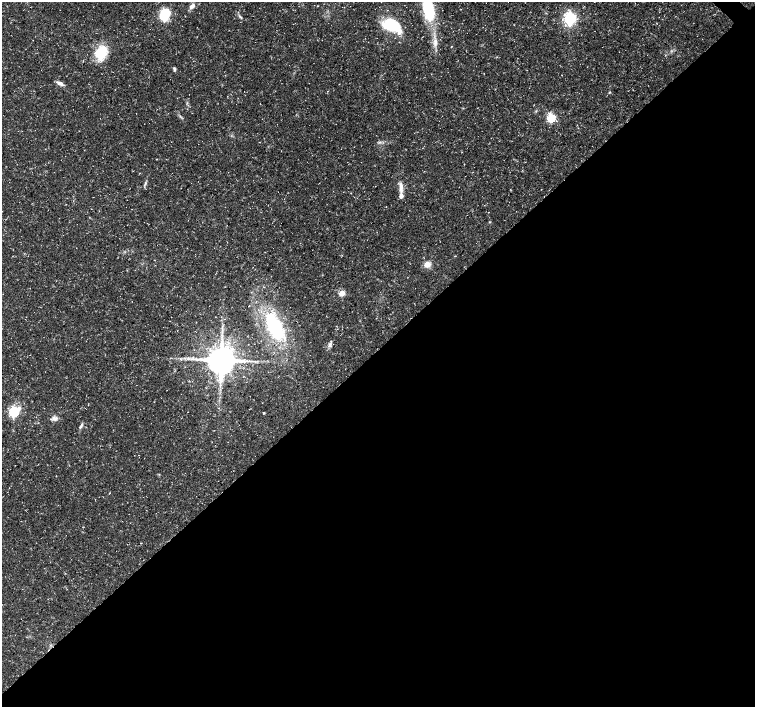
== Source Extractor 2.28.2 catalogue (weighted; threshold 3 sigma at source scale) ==
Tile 15 of 4 x 4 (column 3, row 4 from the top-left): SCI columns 3017-4522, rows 222-1631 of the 6028 x 6015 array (HDU 1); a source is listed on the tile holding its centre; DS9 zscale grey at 2 x 2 block average (1 PNG px = mean of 2 x 2 image px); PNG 757 x 709 px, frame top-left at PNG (2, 2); no overlay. Shown black and unused: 51% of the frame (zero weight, under 3 of 5 exposures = <1% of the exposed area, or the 3 px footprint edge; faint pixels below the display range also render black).
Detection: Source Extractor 2.28.2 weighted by HDU 2 'WHT'; one run over the whole footprint, this tile lists its part. Background 0.0414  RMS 0.0028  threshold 0.0125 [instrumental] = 3 sigma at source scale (4.5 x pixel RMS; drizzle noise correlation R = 1.50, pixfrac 1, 0.0396/0.0396 arcsec/px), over >= 5 px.
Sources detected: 30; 1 inside a brighter listed object's ellipse — not listed separately; the other 29 listed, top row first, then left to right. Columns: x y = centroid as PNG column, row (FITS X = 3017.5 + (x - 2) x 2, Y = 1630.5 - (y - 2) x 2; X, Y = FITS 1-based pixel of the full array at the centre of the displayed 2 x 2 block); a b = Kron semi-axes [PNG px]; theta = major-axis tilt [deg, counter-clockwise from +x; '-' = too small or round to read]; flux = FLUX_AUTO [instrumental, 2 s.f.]
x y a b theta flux
192 6 9 5 37 3.1
428 8 23 9 -79 39
165 14 15 11 78 16
240 17 7 2 -50 1.1
570 19 4 4 - 160
392 25 22 12 -25 27
435 43 9 5 83 3.2
451 47 2 2 - 0.33
101 52 17 13 53 19
174 69 5 3 - 1.1
60 83 10 4 -24 2.5
610 92 4 2 - 0.55
187 103 4 2 - 0.52
536 111 4 2 - 0.59
551 118 3 3 - 45
156 159 2 2 - 0.32
401 187 12 5 88 3.7
490 222 3 2 - 0.4
427 264 6 5 - 5
342 293 3 3 - 17
274 327 31 15 -66 51
330 345 8 5 70 2
193 358 5 3 - 1.1
221 360 7 7 - 1400
14 412 4 4 - 68
264 413 2 2 - 0.69
55 418 8 6 3 2.4
81 426 8 3 57 1.3
141 543 2 2 - 0.23
Isophote crosses this tile's border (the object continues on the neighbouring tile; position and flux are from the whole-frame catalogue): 1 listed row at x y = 428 8
Diffuse or blended objects may show on this block-average render without a row.